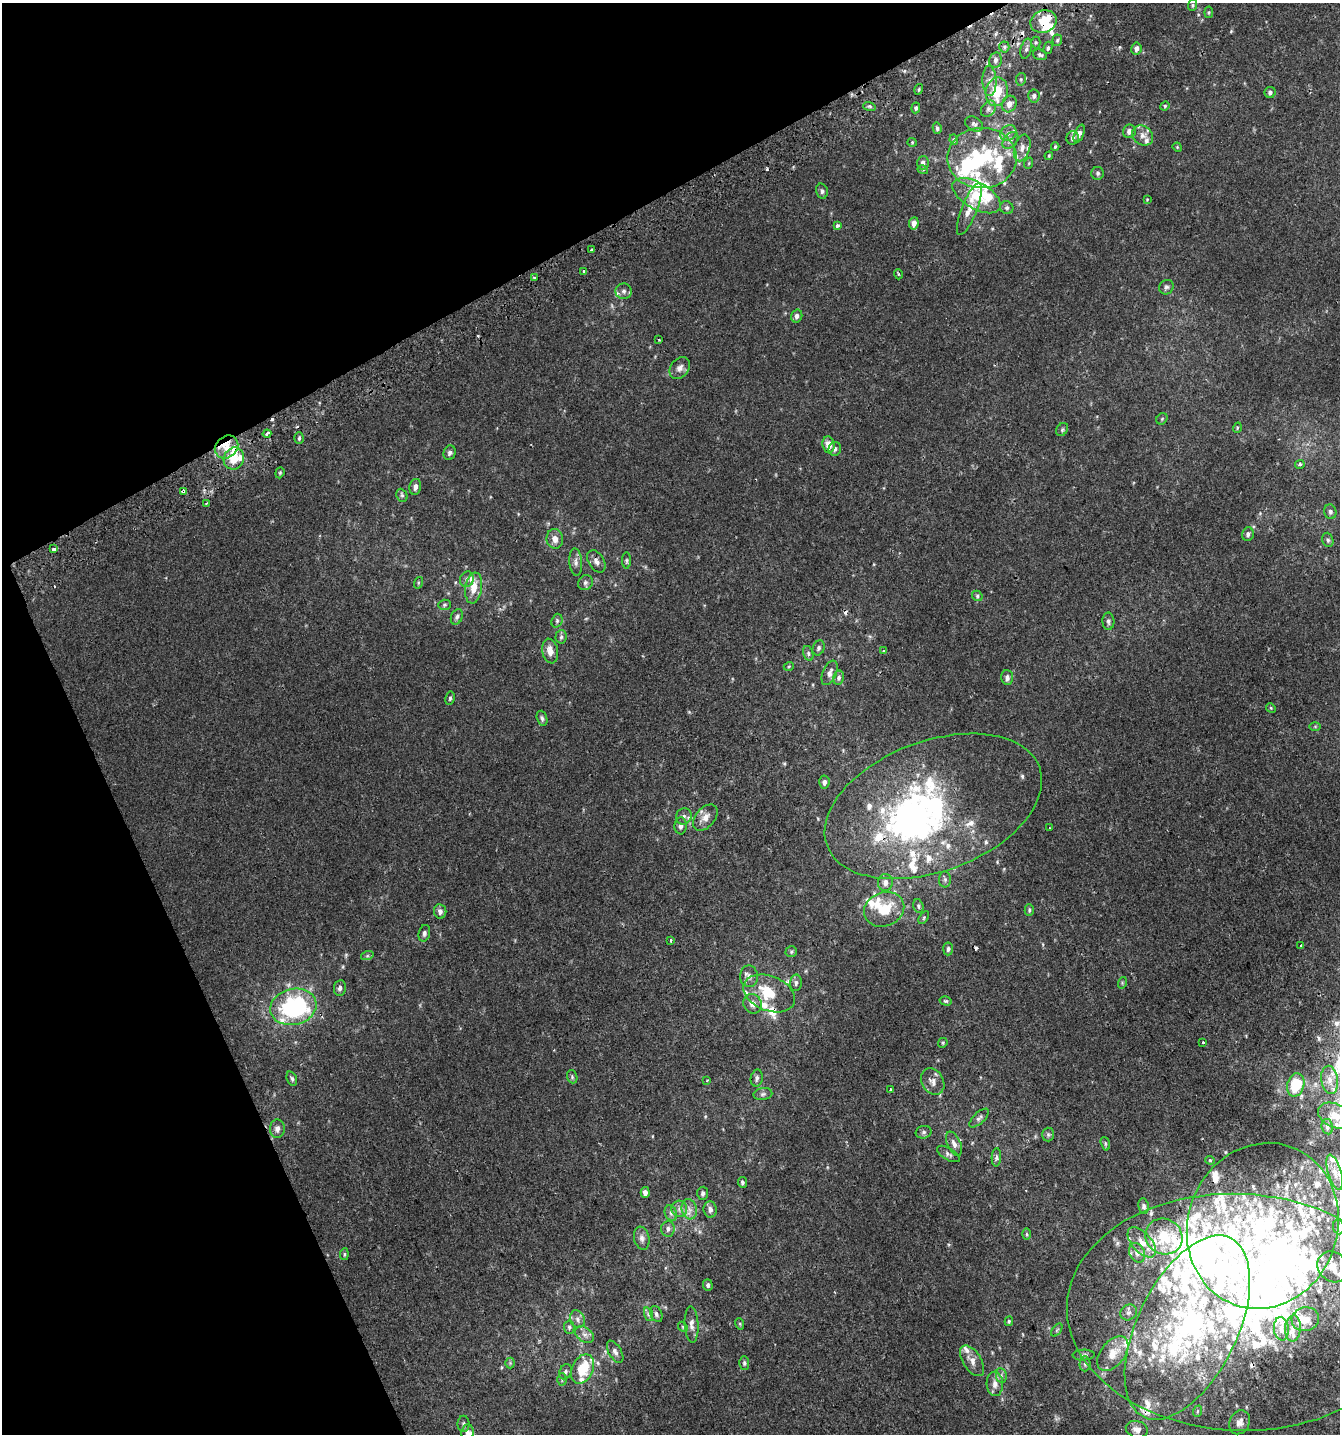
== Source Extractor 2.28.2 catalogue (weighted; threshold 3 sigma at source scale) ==
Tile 5 of 4 x 4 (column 1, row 2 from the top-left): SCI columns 175-1512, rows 2903-4334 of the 5641 x 5808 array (HDU 1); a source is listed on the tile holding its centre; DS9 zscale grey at full resolution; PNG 1342 x 1436 px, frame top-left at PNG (2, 3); each listed source drawn as its Kron ellipse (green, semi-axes under 4 px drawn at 4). Shown black and unused: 24% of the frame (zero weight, under 2 of 3 exposures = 2% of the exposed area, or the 3 px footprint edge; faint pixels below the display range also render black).
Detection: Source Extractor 2.28.2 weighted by HDU 2 'WHT'; one run over the whole footprint, this tile lists its part. Background 0.00169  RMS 0.003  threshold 0.0136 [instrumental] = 3 sigma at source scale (4.5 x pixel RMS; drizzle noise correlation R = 1.50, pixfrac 1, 0.0396/0.0396 arcsec/px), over >= 5 px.
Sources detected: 318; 18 inside a brighter object's white glare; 9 cosmic-ray / hot-pixel residue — neither listed nor drawn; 86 inside a brighter listed object's ellipse — not listed separately; the other 205 listed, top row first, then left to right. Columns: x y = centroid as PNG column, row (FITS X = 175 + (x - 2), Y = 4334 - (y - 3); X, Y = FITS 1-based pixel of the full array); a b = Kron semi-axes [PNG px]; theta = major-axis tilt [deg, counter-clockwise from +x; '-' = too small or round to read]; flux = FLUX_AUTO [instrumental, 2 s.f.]
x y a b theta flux
1193 5 6 4 88 0.4
1209 12 6 4 83 0.34
1043 22 13 11 21 5.5
1057 40 6 5 - 0.49
1036 42 6 4 -89 0.38
1004 47 5 5 - 0.54
1048 48 6 4 75 0.53
1136 48 6 5 - 1.4
1026 49 10 5 75 0.86
1040 55 7 5 -19 0.63
995 60 8 6 78 1
1021 79 6 5 - 0.48
989 81 15 7 -88 1.8
919 89 5 3 - 0.32
997 92 14 11 78 9.1
1270 92 5 5 - 0.71
1034 96 6 5 - 0.81
1009 104 8 7 - 1.7
869 106 6 4 -17 0.49
1165 106 5 4 - 0.31
916 108 5 4 - 0.56
988 109 9 6 54 0.87
974 124 10 6 -31 0.89
937 128 5 4 - 0.59
1129 131 7 6 - 1.5
1008 133 8 7 - 1.3
1079 134 9 4 68 1.2
1143 135 11 9 -39 1.7
1073 138 7 6 - 0.99
954 140 5 4 - 0.46
1010 140 9 6 51 1.1
912 142 4 4 - 0.31
1055 147 4 3 - 0.39
1177 147 5 4 - 0.28
1022 148 14 8 75 2
1049 156 4 3 - 0.26
982 158 34 30 0 23
923 163 6 6 - 1
1029 163 5 3 - 0.31
923 170 5 3 - 0.27
1098 173 6 6 - 0.62
822 191 8 5 -76 0.74
977 196 27 13 -30 7.5
1147 199 3 3 - 0.22
1007 208 7 6 - 0.68
969 209 28 8 68 5
914 223 6 4 81 1.9
837 226 3 3 - 1.2
592 250 3 3 - 1.4
584 272 3 3 - 1.7
898 274 5 3 - 0.3
534 278 3 2 - 0.36
1166 287 8 7 - 0.81
624 291 8 8 - 1.1
797 316 6 5 - 1
659 340 3 2 - 0.24
680 368 12 9 54 1.6
1162 419 6 5 - 0.4
1237 428 5 3 - 0.28
1062 430 7 5 57 0.52
267 434 4 3 - 3.1
299 438 6 4 86 0.48
828 444 8 6 -82 2.8
227 447 13 10 41 3.8
835 449 7 6 - 0.79
449 453 7 6 - 0.77
234 458 11 10 - 5.9
1300 465 5 4 - 0.44
280 473 6 4 70 0.36
415 487 8 5 78 1.3
183 492 4 4 - 2.5
402 495 7 5 -65 0.56
206 503 3 2 - 0.25
1330 512 7 6 - 0.82
1248 534 7 5 74 0.93
555 539 10 8 -81 2.1
1328 540 7 5 -71 0.64
53 549 4 3 - 7.4
627 560 8 4 -90 0.51
596 561 12 7 -59 1.5
576 562 14 6 -85 1.3
467 579 8 6 66 0.86
418 583 6 4 72 0.29
585 583 8 7 - 0.79
474 588 15 8 82 3.6
977 596 5 4 - 0.46
445 605 6 5 - 0.45
457 617 8 5 69 0.72
557 621 7 5 71 0.62
1108 621 8 6 -88 0.84
561 637 6 5 - 0.62
819 648 8 5 68 0.68
550 651 12 8 -79 2.5
884 651 3 3 - 1.3
808 653 7 5 -73 0.63
789 666 5 3 - 0.25
830 673 13 6 67 1.5
1007 677 7 6 - 1.2
839 678 7 5 77 0.84
450 698 7 4 80 0.5
1271 708 5 4 - 0.32
542 718 8 5 -73 0.69
1315 726 6 4 0 0.34
824 782 6 5 - 1.1
933 806 113 65 20 100
684 816 8 7 - 1.1
705 818 15 9 48 2.6
681 826 8 6 86 1.3
1050 828 2 2 - 0.29
945 879 8 6 -89 0.74
885 882 8 7 - 1.7
918 906 7 5 -75 0.55
884 909 21 17 23 9.1
1029 910 5 4 - 0.47
440 911 7 6 - 1
924 917 7 4 59 0.44
424 933 8 5 75 0.86
671 940 3 3 - 0.95
1301 946 3 3 - 0.47
948 949 6 5 - 0.69
791 952 5 5 - 0.42
367 956 6 4 18 0.47
749 976 10 9 - 1.6
796 983 8 6 87 0.83
1122 983 6 3 74 0.33
340 988 8 6 81 0.9
769 993 27 17 -22 8.3
946 1001 6 4 -16 0.45
753 1004 10 9 - 2
293 1007 23 18 13 40
1203 1042 3 3 - 0.87
943 1043 5 4 - 0.35
572 1077 7 5 -71 0.47
757 1078 8 6 78 0.92
292 1079 7 5 -67 0.57
707 1080 4 2 - 0.22
1330 1080 14 8 -81 2.5
933 1081 14 11 -61 2.3
1296 1085 12 8 76 11
891 1090 3 3 - 1.1
763 1094 9 6 10 0.8
1335 1116 18 12 -25 4.8
979 1118 12 5 43 0.88
1327 1127 8 5 -79 1
277 1129 9 7 86 1.3
924 1132 8 6 15 0.7
1048 1134 7 6 - 0.63
954 1144 13 6 -65 1.6
1105 1144 7 4 -73 0.43
948 1154 13 6 -31 0.89
996 1157 9 5 88 0.76
1210 1160 4 4 - 0.3
1335 1172 18 6 -73 2.2
742 1182 5 4 - 0.58
645 1192 5 4 - 1.5
703 1193 7 5 85 0.82
1144 1206 8 5 -81 0.89
679 1209 8 8 - 1.2
689 1209 10 7 -75 1.8
710 1209 8 6 -84 1.3
671 1213 8 6 -69 0.89
1263 1226 84 75 70 68
1338 1227 7 5 -83 0.81
668 1229 8 6 86 0.99
1027 1234 6 4 -89 0.39
1164 1236 19 17 -34 9.7
642 1238 11 7 -79 1.3
1142 1242 18 9 -48 3.2
1137 1253 10 7 -65 1.6
344 1254 6 4 83 0.41
1333 1267 16 14 -46 4.2
708 1285 6 4 -87 0.71
1129 1312 8 7 - 1
1239 1312 172 118 -2 190
648 1314 7 4 -72 0.6
656 1314 8 5 -66 0.77
577 1319 9 7 -67 1.2
1305 1319 14 12 14 3.4
1009 1321 5 3 - 0.37
691 1324 18 7 -87 1.7
740 1324 6 3 -72 0.31
569 1327 6 5 - 0.55
683 1327 5 4 - 0.42
1187 1328 99 50 64 100
1293 1328 13 8 86 1.9
1281 1329 12 7 -84 1.7
1057 1330 7 4 53 0.44
584 1335 10 7 -38 1.4
615 1352 12 6 -60 1.1
1113 1354 20 12 52 4.9
1084 1355 11 5 3 0.85
972 1361 17 9 -57 2.3
510 1363 5 5 - 0.42
744 1363 6 5 - 0.62
1085 1364 7 5 90 0.68
583 1369 15 10 64 8.6
565 1372 8 6 63 0.77
1001 1375 7 5 -80 0.75
562 1379 6 5 - 0.48
995 1384 12 8 -87 2
1198 1411 6 3 70 0.32
1240 1422 12 10 64 1.8
464 1424 8 6 -89 0.66
1137 1429 11 8 -15 1.8
467 1432 8 6 83 1.1
Overlapping masked pixels (flux is a lower limit): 4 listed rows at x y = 1043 22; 234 458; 183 492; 1187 1328
Isophote crosses this tile's border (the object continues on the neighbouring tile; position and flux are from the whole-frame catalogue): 2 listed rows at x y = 1338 1227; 1239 1312